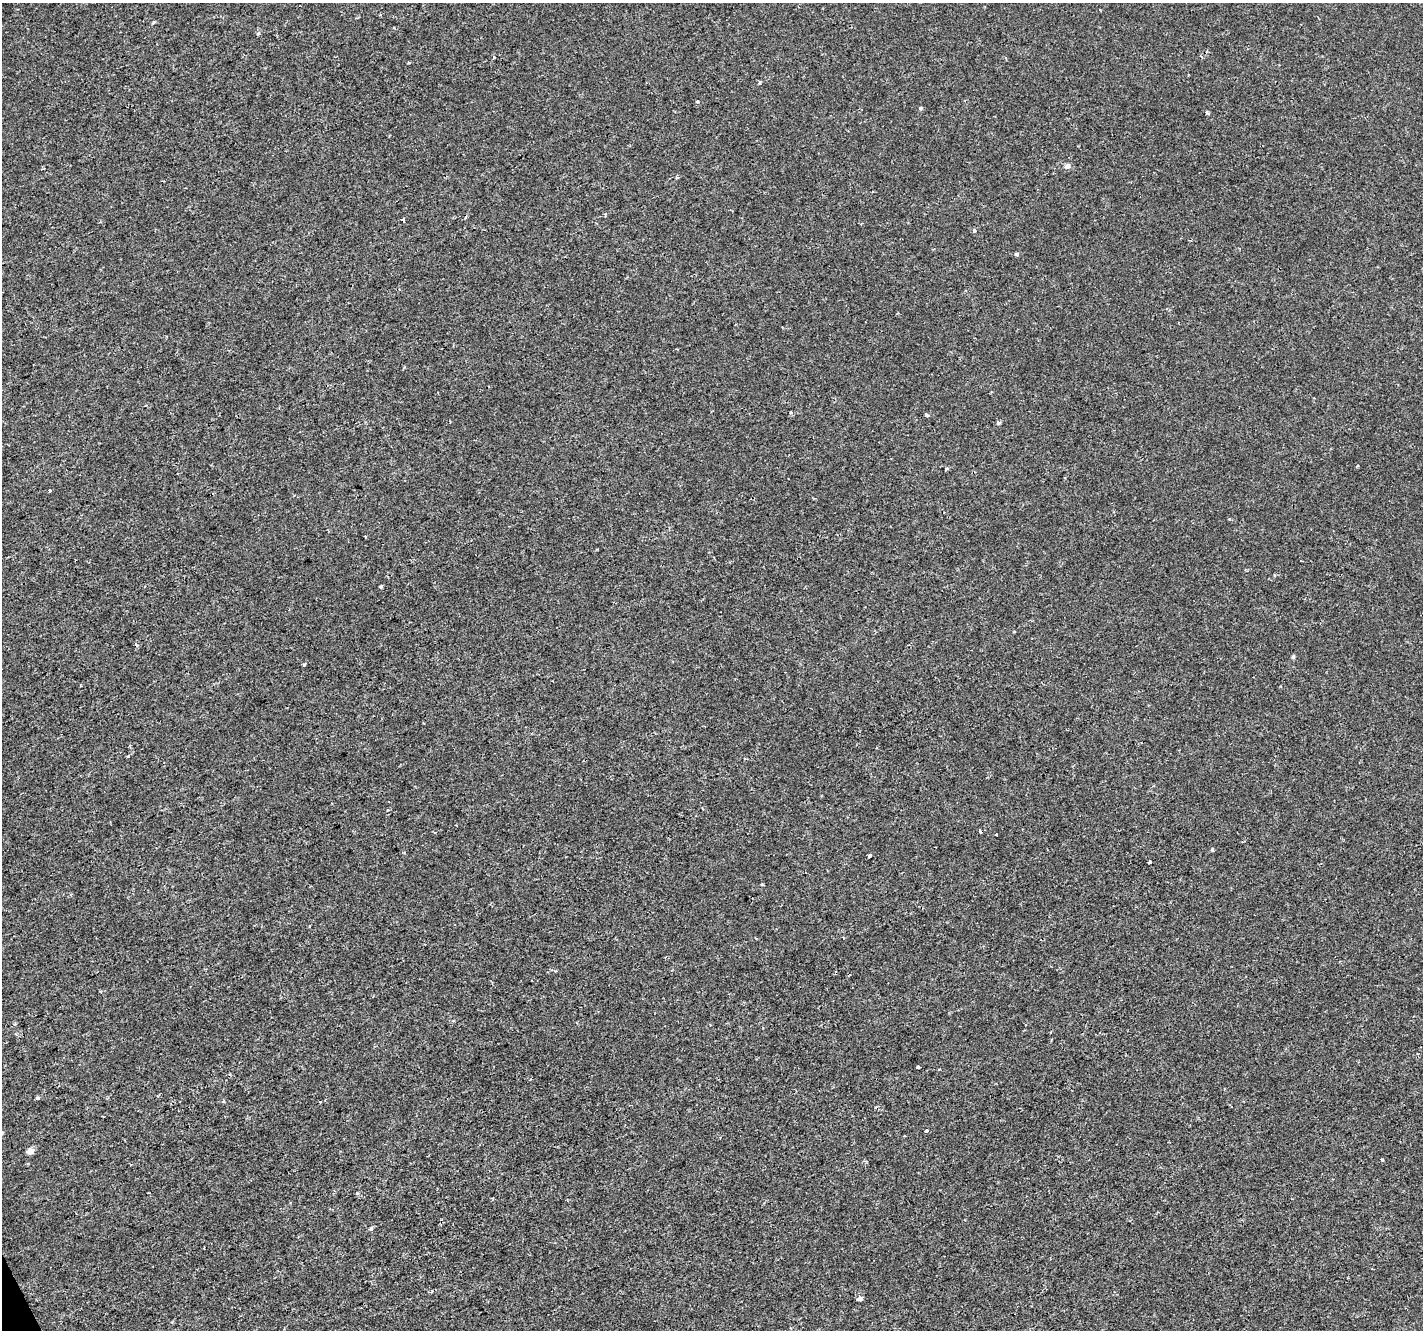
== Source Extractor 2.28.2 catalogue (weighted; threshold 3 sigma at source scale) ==
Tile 7 of 4 x 4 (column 3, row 2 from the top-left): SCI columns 2841-4261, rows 2746-4073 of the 5683 x 5550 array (HDU 1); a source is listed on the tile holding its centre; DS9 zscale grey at full resolution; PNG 1425 x 1332 px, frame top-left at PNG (2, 3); no overlay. Shown black and unused: <1% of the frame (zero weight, under 2 of 3 exposures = <1% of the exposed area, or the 3 px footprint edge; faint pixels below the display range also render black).
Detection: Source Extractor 2.28.2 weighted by HDU 2 'WHT'; one run over the whole footprint, this tile lists its part. Background -2.55e-04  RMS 0.0022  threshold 0.00974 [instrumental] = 3 sigma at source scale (4.5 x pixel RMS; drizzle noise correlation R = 1.50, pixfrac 1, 0.0396/0.0396 arcsec/px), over >= 5 px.
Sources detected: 40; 4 cosmic-ray / hot-pixel residue — not listed; the other 36 listed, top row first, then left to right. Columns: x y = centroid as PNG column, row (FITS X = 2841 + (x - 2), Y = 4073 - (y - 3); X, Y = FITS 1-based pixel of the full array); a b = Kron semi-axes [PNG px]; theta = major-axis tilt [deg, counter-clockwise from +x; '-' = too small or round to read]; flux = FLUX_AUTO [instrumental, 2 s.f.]
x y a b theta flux
153 22 5 3 - 0.22
1005 58 4 3 - 0.27
759 83 3 3 - 0.37
920 108 5 4 - 0.28
1207 113 4 3 - 0.64
1067 166 8 6 45 0.68
677 178 4 4 - 0.29
605 214 5 4 - 0.25
974 230 3 3 - 0.78
1016 254 6 4 20 0.3
791 412 4 3 - 0.21
926 415 4 3 - 0.72
998 423 6 4 16 0.4
1357 466 3 3 - 0.18
947 469 3 3 - 0.78
50 491 3 3 - 0.28
1229 519 4 3 - 0.24
381 587 3 3 - 0.66
136 644 3 3 - 0.44
1293 657 6 4 76 0.33
304 665 4 3 - 0.3
128 756 3 3 - 0.54
997 835 3 2 - 0.22
1212 850 4 3 - 0.33
869 856 4 3 - 0.72
1150 862 3 3 - 7.8
762 884 4 2 - 0.27
310 926 4 2 - 0.15
918 1067 3 3 - 0.56
38 1098 6 3 -18 0.24
926 1130 4 3 - 0.79
904 1136 3 3 - 0.56
30 1151 7 6 - 1.2
1382 1160 3 3 - 0.46
371 1228 6 4 75 0.4
860 1298 6 5 - 0.69